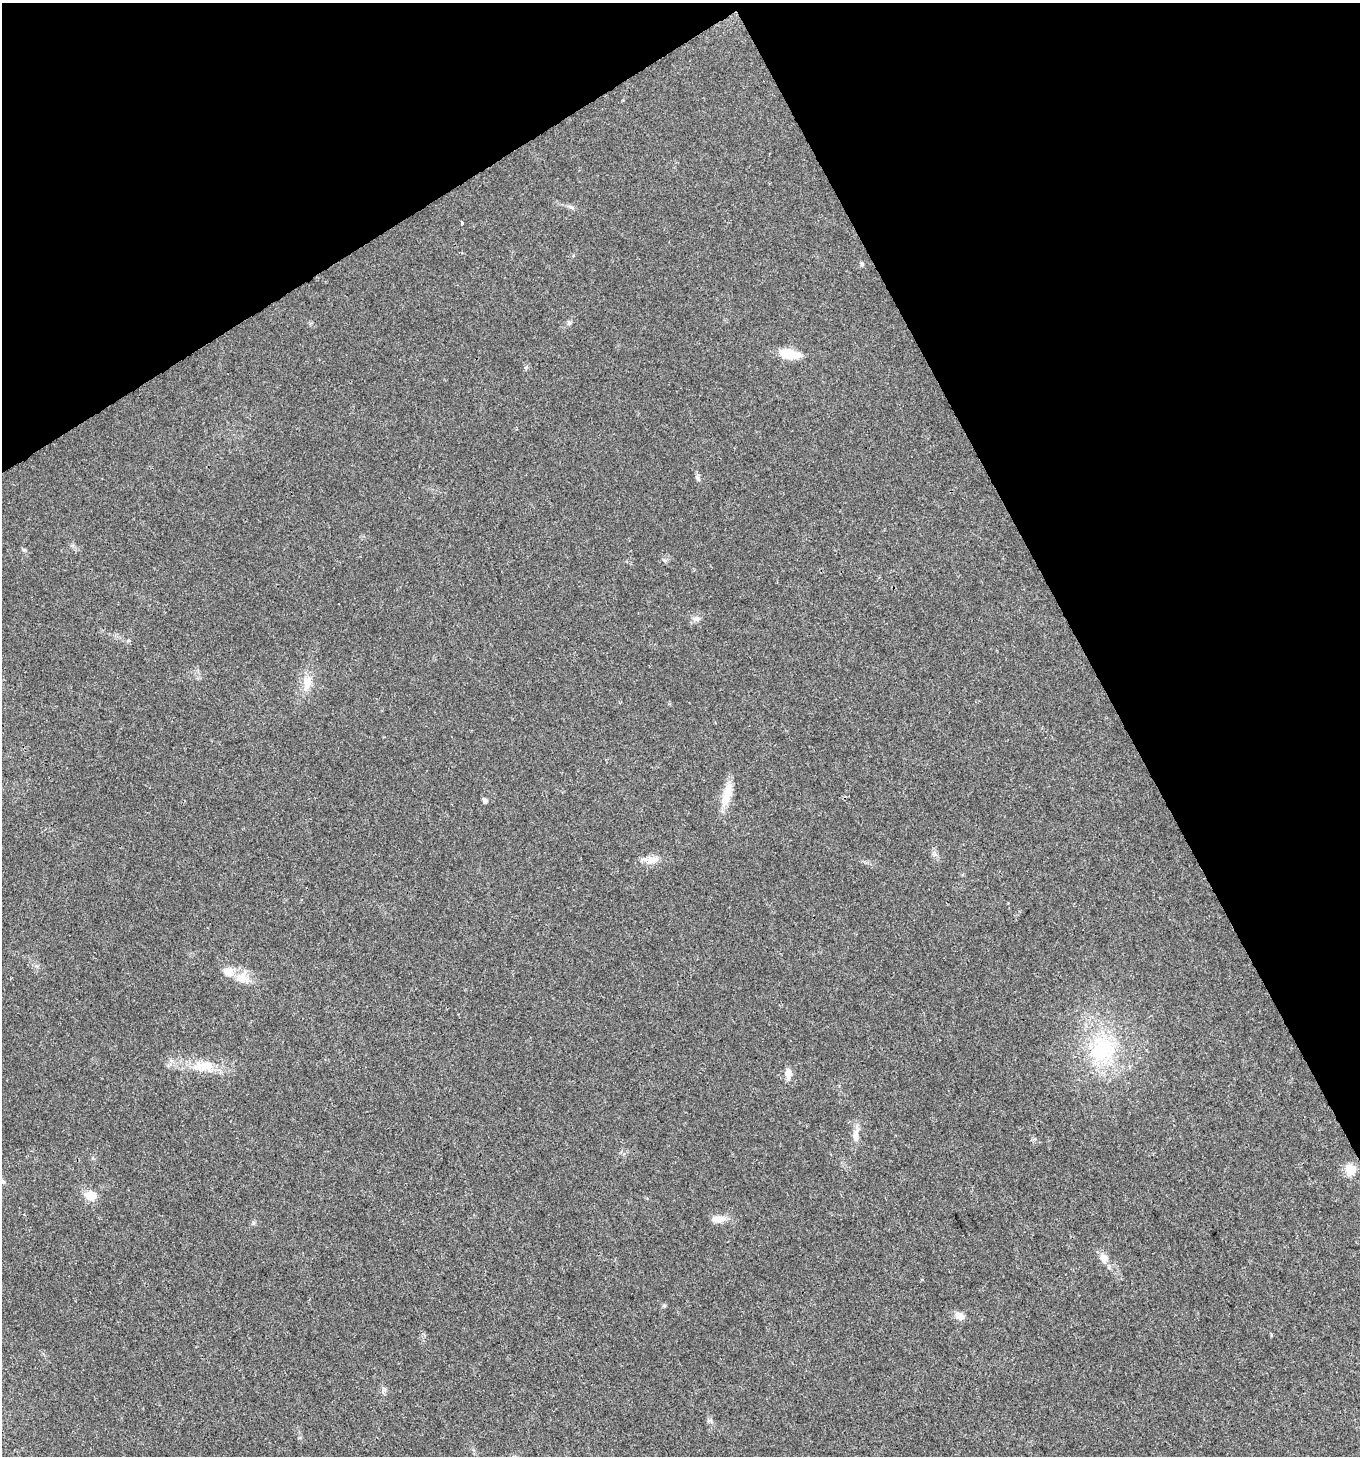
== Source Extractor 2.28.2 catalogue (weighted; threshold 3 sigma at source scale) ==
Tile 3 of 4 x 4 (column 3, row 1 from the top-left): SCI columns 2891-4248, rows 4367-5820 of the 5721 x 5829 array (HDU 1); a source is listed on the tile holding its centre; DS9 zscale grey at full resolution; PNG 1362 x 1458 px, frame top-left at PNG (2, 3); no overlay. Shown black and unused: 27% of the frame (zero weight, under 3 of 4 exposures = <1% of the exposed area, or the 3 px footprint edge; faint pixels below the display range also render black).
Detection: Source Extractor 2.28.2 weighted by HDU 2 'WHT'; one run over the whole footprint, this tile lists its part. Background 0.0181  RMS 0.0028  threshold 0.0127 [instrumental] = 3 sigma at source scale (4.5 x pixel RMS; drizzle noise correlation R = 1.50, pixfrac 1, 0.0396/0.0396 arcsec/px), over >= 5 px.
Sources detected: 23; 1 inside a brighter listed object's ellipse — not listed separately; the other 22 listed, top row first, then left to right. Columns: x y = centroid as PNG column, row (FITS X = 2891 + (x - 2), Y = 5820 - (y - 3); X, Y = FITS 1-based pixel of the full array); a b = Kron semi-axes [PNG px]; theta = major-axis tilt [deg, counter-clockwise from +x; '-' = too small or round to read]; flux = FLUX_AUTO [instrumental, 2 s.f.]
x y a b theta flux
462 223 4 3 - 5.1
862 264 5 5 - 0.59
569 323 7 6 - 0.6
789 354 20 9 -11 7.6
526 368 6 4 -72 0.39
698 478 9 5 -53 0.67
696 619 10 6 -8 0.95
307 683 22 11 79 4.1
727 794 34 10 74 5.2
484 800 6 5 - 1.1
652 860 19 8 10 2.9
242 977 18 15 58 3.9
1102 1049 41 34 54 26
204 1066 35 16 -2 8.2
788 1073 16 8 -90 1.9
856 1135 22 8 87 2.6
1350 1170 6 6 - 15
3 1182 6 5 - 0.46
91 1195 14 12 6 3.7
718 1219 19 9 2 2.6
1104 1258 11 11 - 1.9
960 1316 12 10 -25 2
Unlisted compact peaks at least as high as the median listed source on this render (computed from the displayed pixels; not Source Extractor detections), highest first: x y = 24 550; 571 207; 253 1223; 664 1305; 665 560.